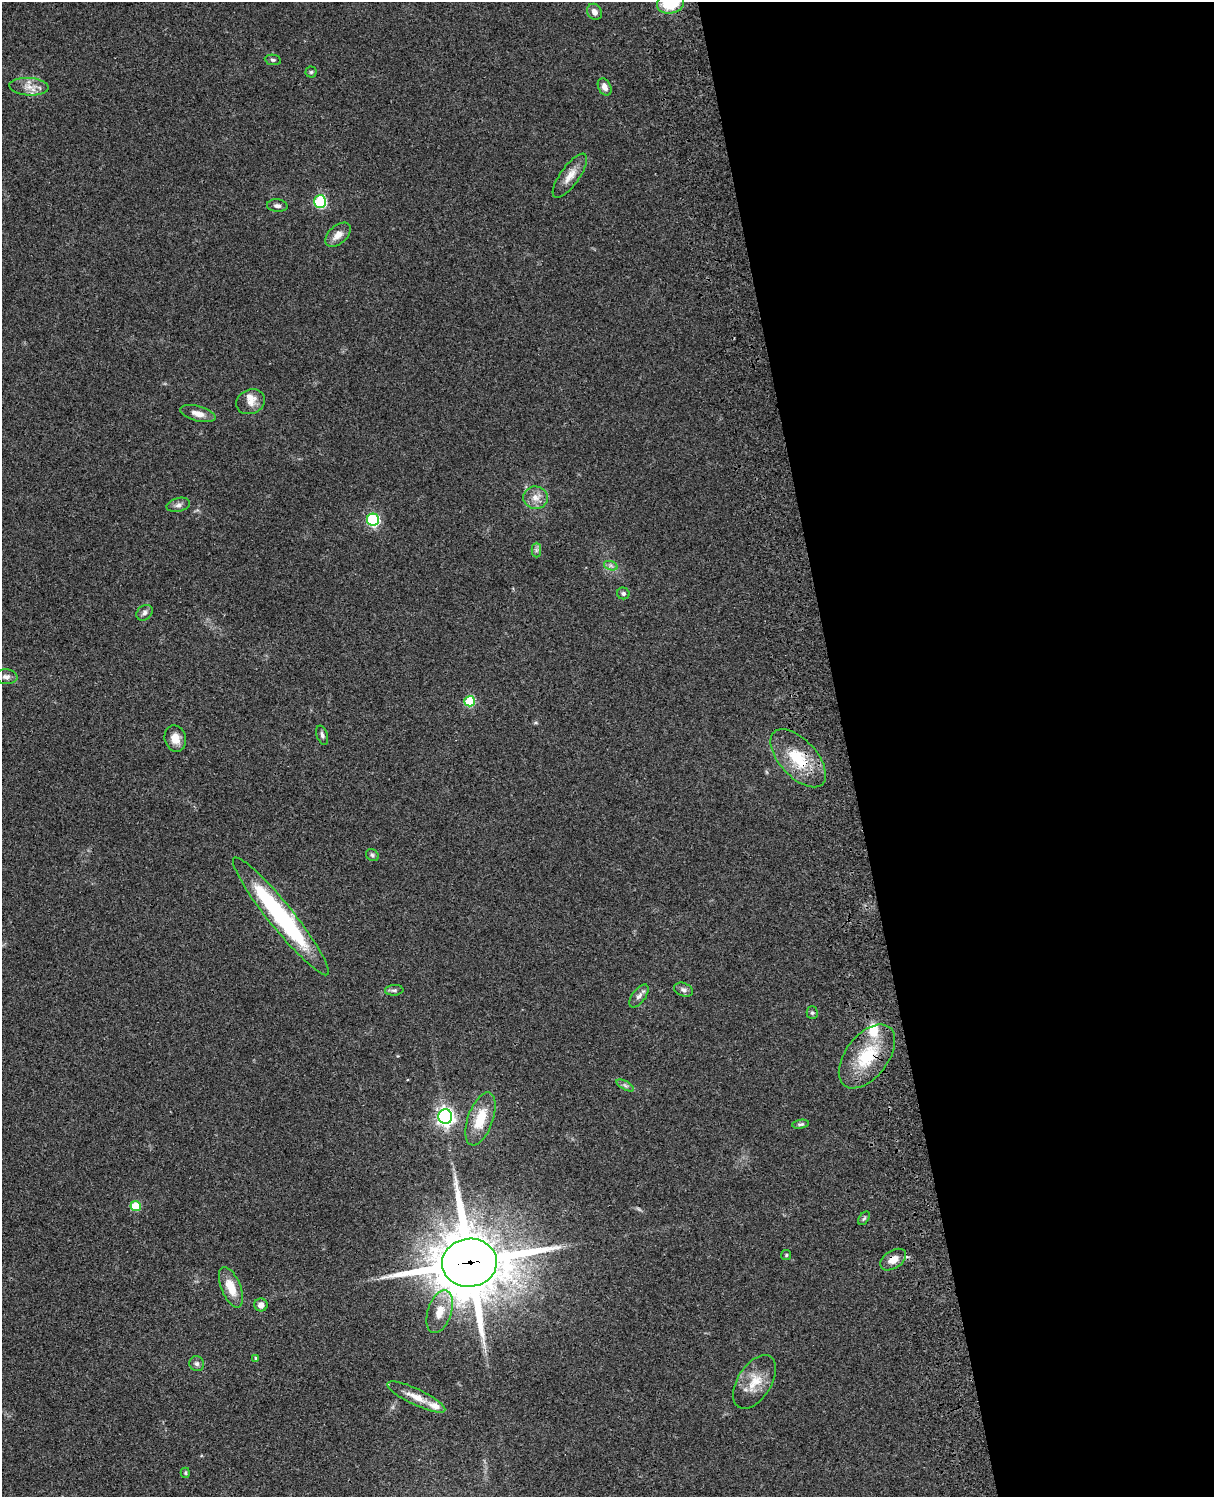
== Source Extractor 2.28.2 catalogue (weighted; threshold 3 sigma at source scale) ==
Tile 8 of 4 x 3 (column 4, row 2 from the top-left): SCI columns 3756-4967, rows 1773-3267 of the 5085 x 4926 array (HDU 1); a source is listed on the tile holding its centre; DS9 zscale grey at full resolution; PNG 1216 x 1499 px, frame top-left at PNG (2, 2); each listed source drawn as its Kron ellipse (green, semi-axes under 4 px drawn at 4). Shown black and unused: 30% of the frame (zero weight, under 3 of 4 exposures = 6% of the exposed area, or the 3 px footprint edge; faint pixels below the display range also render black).
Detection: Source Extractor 2.28.2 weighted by HDU 2 'WHT'; one run over the whole footprint, this tile lists its part. Background 0.107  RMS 0.0065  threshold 0.0291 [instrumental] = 3 sigma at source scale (4.5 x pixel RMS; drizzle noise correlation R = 1.50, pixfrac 1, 0.05/0.05 arcsec/px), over >= 5 px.
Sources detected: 54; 1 too faint to see at this stretch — neither listed nor drawn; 5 inside a brighter listed object's ellipse — not listed separately; the other 48 listed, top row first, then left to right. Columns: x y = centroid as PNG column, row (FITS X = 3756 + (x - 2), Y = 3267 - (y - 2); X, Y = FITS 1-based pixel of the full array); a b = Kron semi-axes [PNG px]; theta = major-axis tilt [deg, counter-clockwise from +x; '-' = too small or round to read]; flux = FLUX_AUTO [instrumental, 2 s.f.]
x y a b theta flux
671 3 14 10 14 23
594 12 8 7 - 3.3
273 60 8 5 -9 1.3
311 72 5 5 - 1
29 87 20 8 -3 6.7
605 87 9 6 -62 4.1
570 176 26 9 54 7.7
320 202 6 6 - 60
277 206 10 6 -5 2.4
338 235 15 9 42 5.9
250 402 15 12 25 6
198 414 18 7 -16 5.7
535 498 12 11 - 6
178 505 12 7 14 2.6
373 520 6 6 - 78
536 550 7 4 89 1.5
611 566 7 4 -19 1.6
623 593 6 6 - 1.6
144 613 9 7 43 2.3
6 677 11 7 -4 2.8
470 701 5 5 - 36
322 735 10 5 -71 1.8
175 739 13 10 -74 6.4
798 758 35 18 -47 27
372 855 7 5 -34 1.3
281 916 75 12 -51 98
394 990 9 5 4 1.6
683 990 10 6 -19 2.2
639 996 13 6 52 3.2
812 1013 6 5 - 1.2
867 1056 37 21 52 34
625 1085 10 4 -30 1.7
445 1117 7 7 - 270
480 1119 28 12 70 19
800 1124 8 4 9 1.4
136 1206 5 5 - 25
864 1218 7 4 54 1.1
786 1255 5 5 - 0.92
893 1260 14 9 33 6.9
469 1263 27 24 6 5400
231 1287 21 9 -68 12
261 1305 6 6 - 4.3
440 1312 22 12 72 11
256 1358 4 3 - 0.79
197 1364 8 7 - 2
755 1382 30 17 58 15
416 1397 32 8 -25 9.6
185 1473 5 5 - 0.79
Overlapping masked pixels (flux is a lower limit): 4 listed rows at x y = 798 758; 867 1056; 893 1260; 469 1263
Isophote crosses this tile's border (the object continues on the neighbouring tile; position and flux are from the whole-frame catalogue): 1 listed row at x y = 671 3